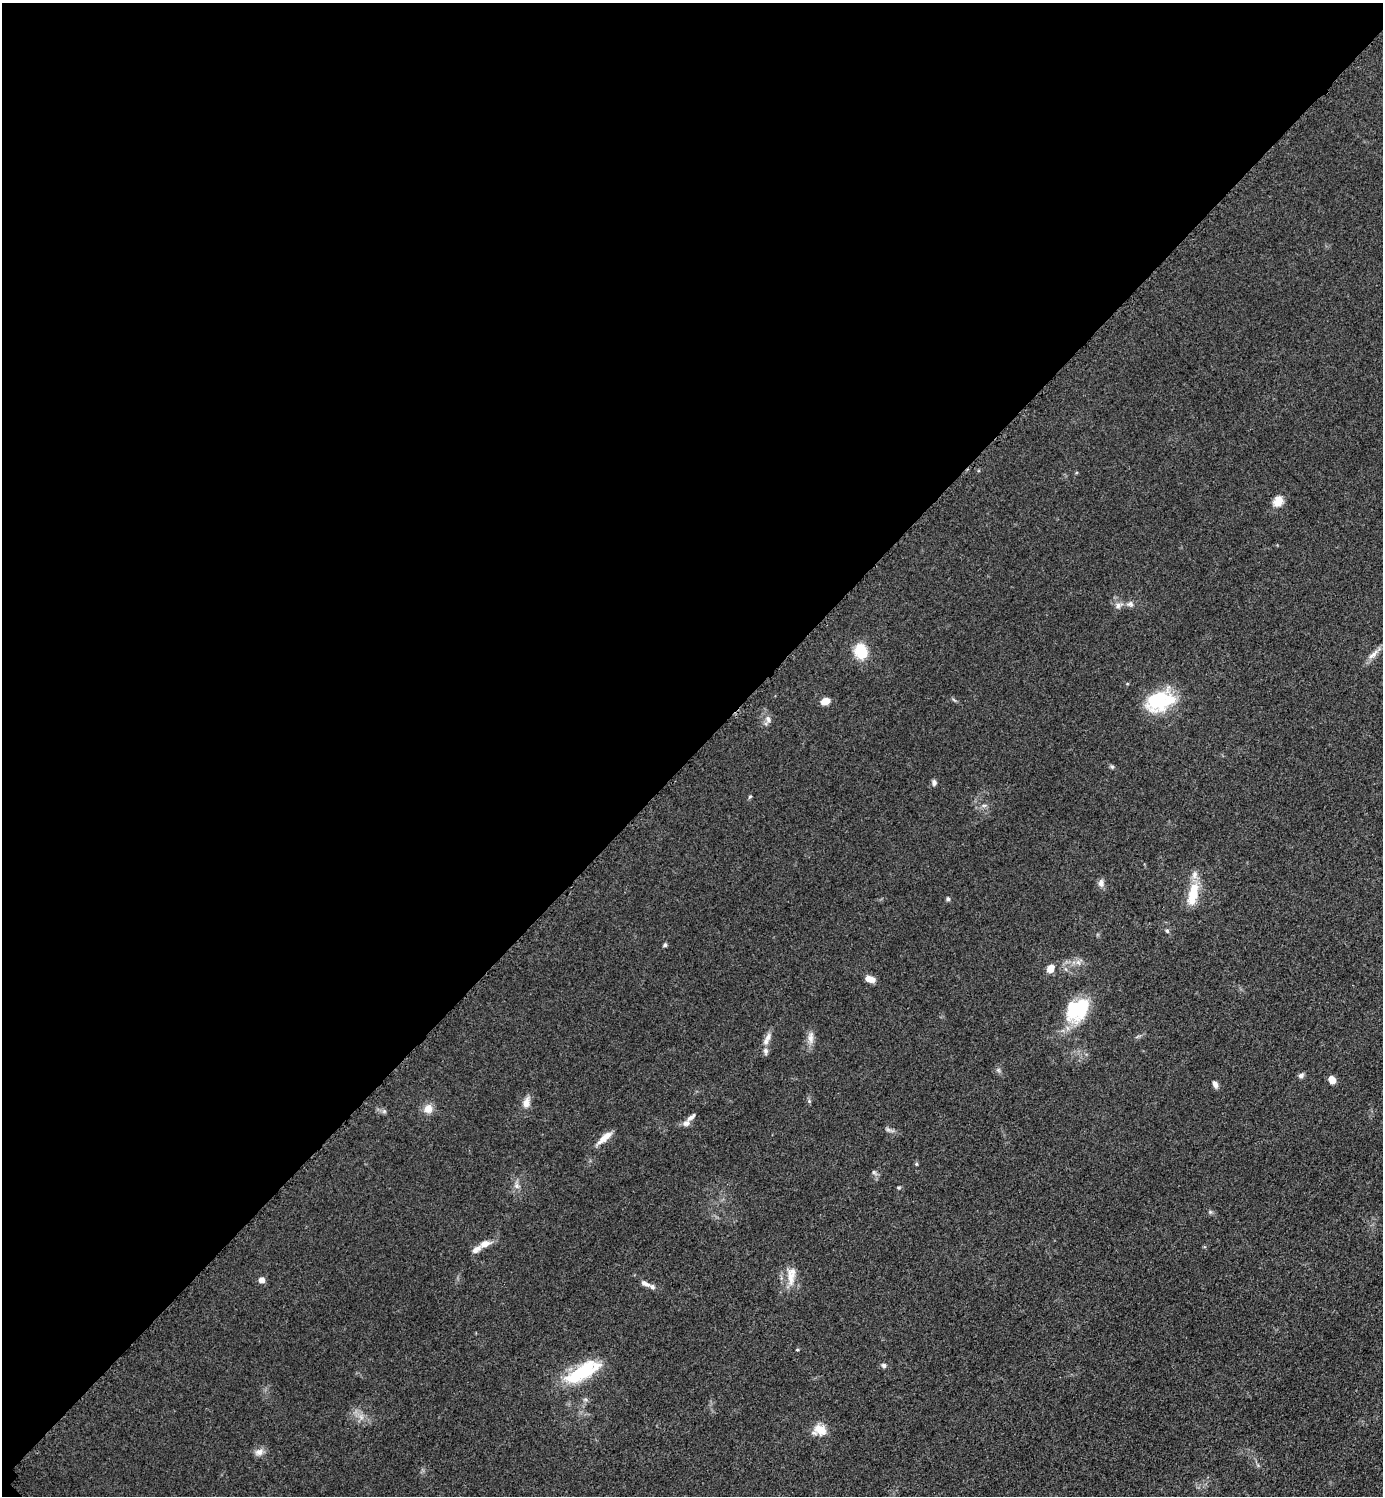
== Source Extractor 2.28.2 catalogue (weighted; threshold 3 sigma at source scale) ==
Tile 5 of 4 x 4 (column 1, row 2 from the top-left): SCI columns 211-1591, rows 3005-4498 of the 6048 x 6047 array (HDU 1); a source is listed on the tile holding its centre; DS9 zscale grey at full resolution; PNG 1385 x 1498 px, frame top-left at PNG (2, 3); no overlay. Shown black and unused: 50% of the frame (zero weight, under 3 of 5 exposures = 4% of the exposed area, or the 3 px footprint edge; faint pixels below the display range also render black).
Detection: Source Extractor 2.28.2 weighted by HDU 2 'WHT'; one run over the whole footprint, this tile lists its part. Background 0.0493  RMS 0.0053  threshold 0.0237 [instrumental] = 3 sigma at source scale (4.5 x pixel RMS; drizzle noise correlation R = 1.50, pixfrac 1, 0.05/0.05 arcsec/px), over >= 5 px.
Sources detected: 59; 1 inside a brighter object's white glare — not listed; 8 inside a brighter listed object's ellipse — not listed separately; the other 50 listed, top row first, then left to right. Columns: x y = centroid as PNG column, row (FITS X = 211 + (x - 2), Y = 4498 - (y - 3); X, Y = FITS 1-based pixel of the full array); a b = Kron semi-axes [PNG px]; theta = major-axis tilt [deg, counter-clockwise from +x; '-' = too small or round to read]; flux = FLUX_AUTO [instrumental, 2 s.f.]
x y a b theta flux
1278 501 12 10 61 6.9
1130 604 10 8 -1 2.2
1118 605 11 8 19 2.7
861 651 17 13 -72 15
1373 654 20 7 44 3.6
825 701 8 6 20 6
1160 701 32 21 22 33
768 719 10 7 -56 2.5
1112 767 6 5 - 0.87
934 783 8 6 -88 1.5
750 797 6 4 31 0.63
984 805 7 4 1 1.1
1101 883 11 8 -85 2.5
1193 896 28 13 72 13
948 899 6 5 - 0.94
1167 931 6 5 - 0.94
665 945 5 4 - 0.99
1078 962 7 6 - 2
1050 969 8 7 - 5
870 979 11 6 -17 4.7
1080 1008 45 20 55 26
768 1037 13 8 72 3
811 1038 19 8 86 4
765 1051 10 7 -82 1.9
998 1070 6 6 - 1.1
1301 1075 8 6 34 1.6
1332 1080 7 6 - 4.9
1215 1084 9 5 -67 2.3
809 1101 5 5 - 0.75
526 1102 15 9 78 4.1
428 1109 10 9 - 5.6
384 1111 6 6 - 1.1
691 1117 15 6 42 2.5
888 1129 7 5 -30 1.3
604 1138 20 8 42 5.2
916 1164 5 4 - 0.76
874 1172 8 5 -54 1.2
517 1186 9 7 -48 2.2
899 1188 6 4 0 0.67
1210 1212 5 5 - 0.85
485 1244 12 7 21 4.6
791 1278 27 11 -84 8.4
262 1280 5 5 - 4.6
645 1283 12 6 -26 2.8
797 1350 5 3 - 0.52
884 1365 7 6 - 1.3
586 1370 40 20 38 27
361 1417 9 4 -54 2.1
820 1430 17 12 -31 7.6
259 1452 13 9 21 3.2